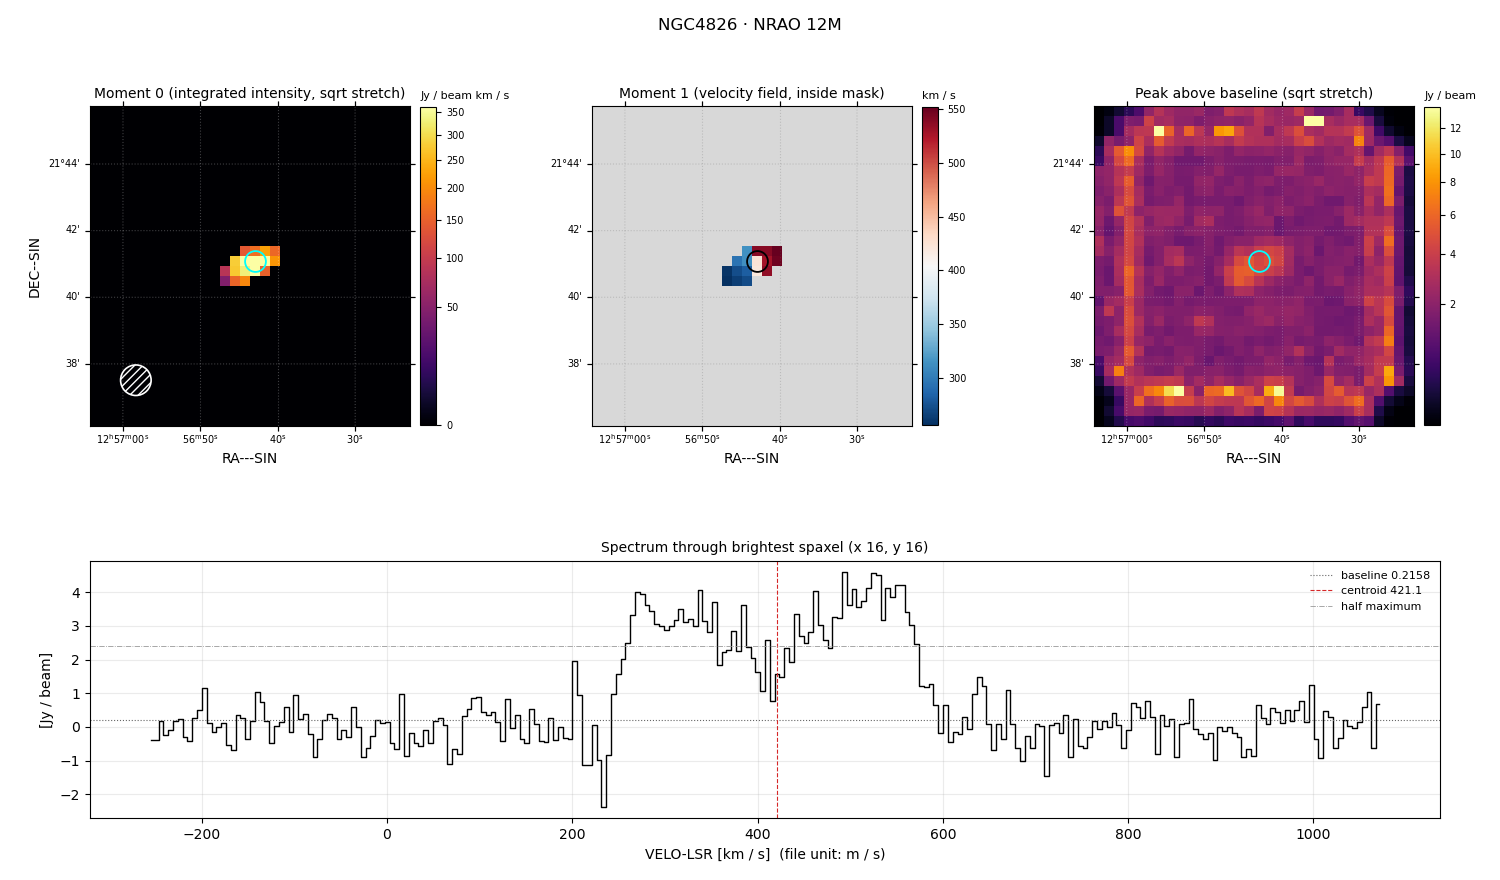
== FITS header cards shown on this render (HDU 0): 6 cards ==
OBJECT  = 'NGC4826 '  /
TELESCOP= 'NRAO 12M'  /
BUNIT   = 'JY/BEAM '  /
CTYPE1  = 'RA---SIN'  /
CTYPE2  = 'DEC--SIN'  /
CTYPE3  = 'VELO-LSR'  /

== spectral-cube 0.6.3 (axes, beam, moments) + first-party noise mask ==
SpectralCube HDU 0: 256 channels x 32 x 32 spaxels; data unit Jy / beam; figure title: NGC4826 · NRAO 12M
Units: BUNIT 'JY/BEAM' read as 'Jy/beam' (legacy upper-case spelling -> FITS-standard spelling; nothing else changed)
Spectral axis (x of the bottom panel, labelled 'VELO-LSR [km / s]  (file unit: m / s)'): -254 .. 1070 km / s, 256 channels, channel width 5.19 km / s
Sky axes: RA---SIN/DEC--SIN; field 9.6' x 9.6' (18 arcsec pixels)
Beam (drawn as the hatched ellipse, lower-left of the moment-0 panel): BMAJ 55 arcsec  BMIN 55 arcsec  BPA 0 deg
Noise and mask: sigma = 0.62 Jy / beam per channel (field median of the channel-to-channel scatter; agrees with the line-free scatter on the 999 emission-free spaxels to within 17%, no correlation factor applied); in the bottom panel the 218 channels outside the line scatter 0.74 Jy / beam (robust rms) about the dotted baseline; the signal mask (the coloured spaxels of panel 2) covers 2% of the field
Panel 1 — Moment 0 (line voxels x channel width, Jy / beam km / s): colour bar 0 .. 360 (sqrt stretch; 0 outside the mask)
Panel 2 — Moment 1 (intensity-weighted velocity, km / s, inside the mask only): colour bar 257 .. 552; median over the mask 315
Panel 3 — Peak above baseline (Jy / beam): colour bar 5.44e-04 .. 13.7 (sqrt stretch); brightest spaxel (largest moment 0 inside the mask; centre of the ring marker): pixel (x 16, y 16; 0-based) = FK5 12h56m42s +21d41m00s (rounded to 2 s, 20 arcsec steps: no finer than the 18 arcsec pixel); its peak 4.38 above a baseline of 0.2158
Panel 4 — spectrum at that spaxel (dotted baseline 0.2158 Jy / beam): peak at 494 km / s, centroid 421.1 km / s (red dashed line; intensity-weighted over the run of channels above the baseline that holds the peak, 242 .. 595 km / s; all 3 runs listed below lie inside that range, so they all enter it), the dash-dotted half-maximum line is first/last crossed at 257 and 574 km / s (edge to edge), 317 km / s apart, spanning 3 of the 3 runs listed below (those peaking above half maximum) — a span across separate features, not one line's width; detected line = 38 of 256 channels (15%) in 3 separate runs between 263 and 569 km / s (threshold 4 sigma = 2.5 Jy / beam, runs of >= 3 channels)
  those 3 runs, left to right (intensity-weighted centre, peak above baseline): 309 km / s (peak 3.8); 463 km / s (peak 3.8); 525 km / s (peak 4.4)